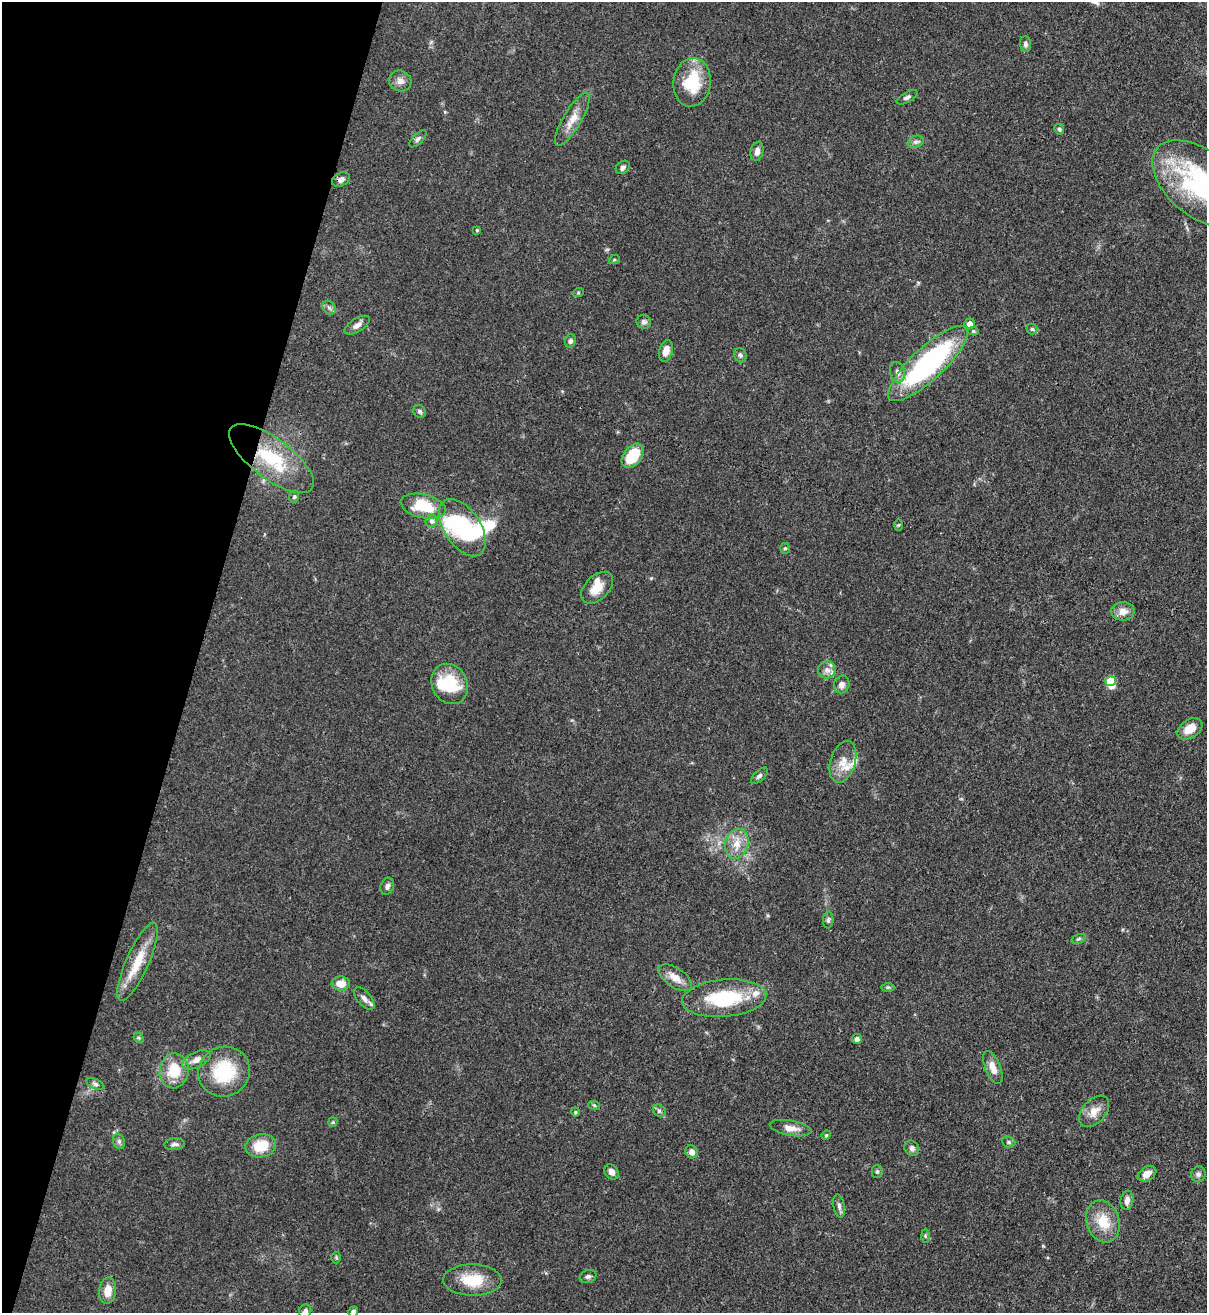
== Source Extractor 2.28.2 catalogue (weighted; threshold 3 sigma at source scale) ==
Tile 9 of 4 x 4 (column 1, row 3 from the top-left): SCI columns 226-1430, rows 1342-2652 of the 5389 x 5307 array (HDU 1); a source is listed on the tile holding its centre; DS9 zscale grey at full resolution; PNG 1209 x 1315 px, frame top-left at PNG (2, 2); each listed source drawn as its Kron ellipse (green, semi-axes under 4 px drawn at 4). Shown black and unused: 16% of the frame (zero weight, under 3 of 4 exposures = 7% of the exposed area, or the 3 px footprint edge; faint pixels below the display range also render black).
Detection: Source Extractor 2.28.2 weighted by HDU 2 'WHT'; one run over the whole footprint, this tile lists its part. Background 0.0823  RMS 0.0039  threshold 0.0174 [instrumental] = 3 sigma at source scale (4.5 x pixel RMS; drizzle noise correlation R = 1.50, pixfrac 1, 0.05/0.05 arcsec/px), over >= 5 px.
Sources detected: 97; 4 inside a brighter object's white glare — neither listed nor drawn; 5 inside a brighter listed object's ellipse — not listed separately; the other 88 listed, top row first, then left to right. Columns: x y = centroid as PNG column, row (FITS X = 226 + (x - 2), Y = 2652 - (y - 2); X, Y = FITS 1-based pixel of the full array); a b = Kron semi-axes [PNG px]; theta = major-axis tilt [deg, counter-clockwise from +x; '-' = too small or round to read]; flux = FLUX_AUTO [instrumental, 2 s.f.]
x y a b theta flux
1025 44 8 5 -85 1.2
400 81 11 10 - 2.4
692 82 24 18 83 17
907 97 11 5 29 1
572 119 30 9 59 5.5
1059 129 5 4 - 0.77
418 139 11 5 45 1.1
916 142 8 6 19 1.2
757 151 10 6 78 2.1
623 167 8 6 40 1.1
341 179 9 6 30 1.8
1200 184 55 32 -40 56
477 230 4 3 - 0.4
614 260 5 3 - 0.4
578 293 5 3 - 0.46
329 308 7 6 - 1
644 322 7 7 - 1.2
969 324 5 5 - 2.6
357 325 14 6 32 2.2
1032 329 5 5 - 0.73
973 331 5 4 - 0.63
570 341 7 5 78 1.1
666 351 11 6 76 3.6
740 355 7 6 - 0.93
928 363 52 16 43 74
898 372 10 7 -75 1.9
420 411 7 6 - 0.98
633 456 14 9 53 13
271 458 51 20 -37 24
294 497 6 5 - 0.66
423 506 23 12 -13 15
432 521 6 6 - 1.3
898 525 6 4 88 0.46
462 528 32 18 -56 35
785 548 5 4 - 0.65
597 588 19 12 45 6.2
1123 611 12 9 1 3.4
827 670 9 8 - 2.4
1110 681 5 5 - 10
450 684 21 17 -62 17
842 684 9 7 70 2.1
1190 729 14 9 32 5.7
843 762 21 12 73 5.5
759 776 10 5 45 1.2
737 844 15 11 76 5.4
387 886 9 6 73 1.4
828 920 8 5 88 0.99
1079 939 7 4 20 0.74
138 962 42 11 66 12
675 978 19 9 -35 4.4
341 983 9 7 -2 4.9
888 987 7 4 0 0.55
364 998 13 7 -49 2.2
724 998 42 18 5 27
139 1038 6 4 -45 0.62
857 1039 5 5 - 1.2
196 1060 15 8 25 2.6
993 1067 17 7 -68 4.1
174 1071 17 14 82 11
224 1072 26 24 27 23
95 1084 9 5 -25 1.1
594 1105 6 4 -18 0.53
659 1111 7 5 -44 0.88
1094 1111 18 11 48 4.7
575 1112 4 4 - 0.45
333 1122 5 4 - 0.48
790 1128 21 7 -10 3.4
826 1135 5 4 - 0.48
119 1141 8 6 -70 0.98
1009 1142 7 5 -22 0.74
174 1144 10 5 4 1.3
261 1146 15 11 10 10
912 1148 8 7 - 1.3
692 1152 6 6 - 2.3
612 1172 8 6 -54 2.5
877 1172 6 5 - 0.67
1147 1174 10 7 32 3.5
1198 1174 8 7 - 1.3
1127 1200 9 6 81 2.3
839 1206 12 5 -79 1.3
1103 1221 21 16 -71 10
925 1236 6 4 -89 0.62
336 1257 6 5 - 0.56
588 1276 8 6 21 1.1
472 1280 29 15 -1 13
107 1291 13 8 83 5.1
305 1311 6 6 - 1.3
353 1312 5 5 - 1.4
Overlapping masked pixels (flux is a lower limit): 1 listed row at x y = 271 458
Isophote crosses this tile's border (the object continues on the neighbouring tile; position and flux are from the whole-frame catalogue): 3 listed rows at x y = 1200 184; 305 1311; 353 1312